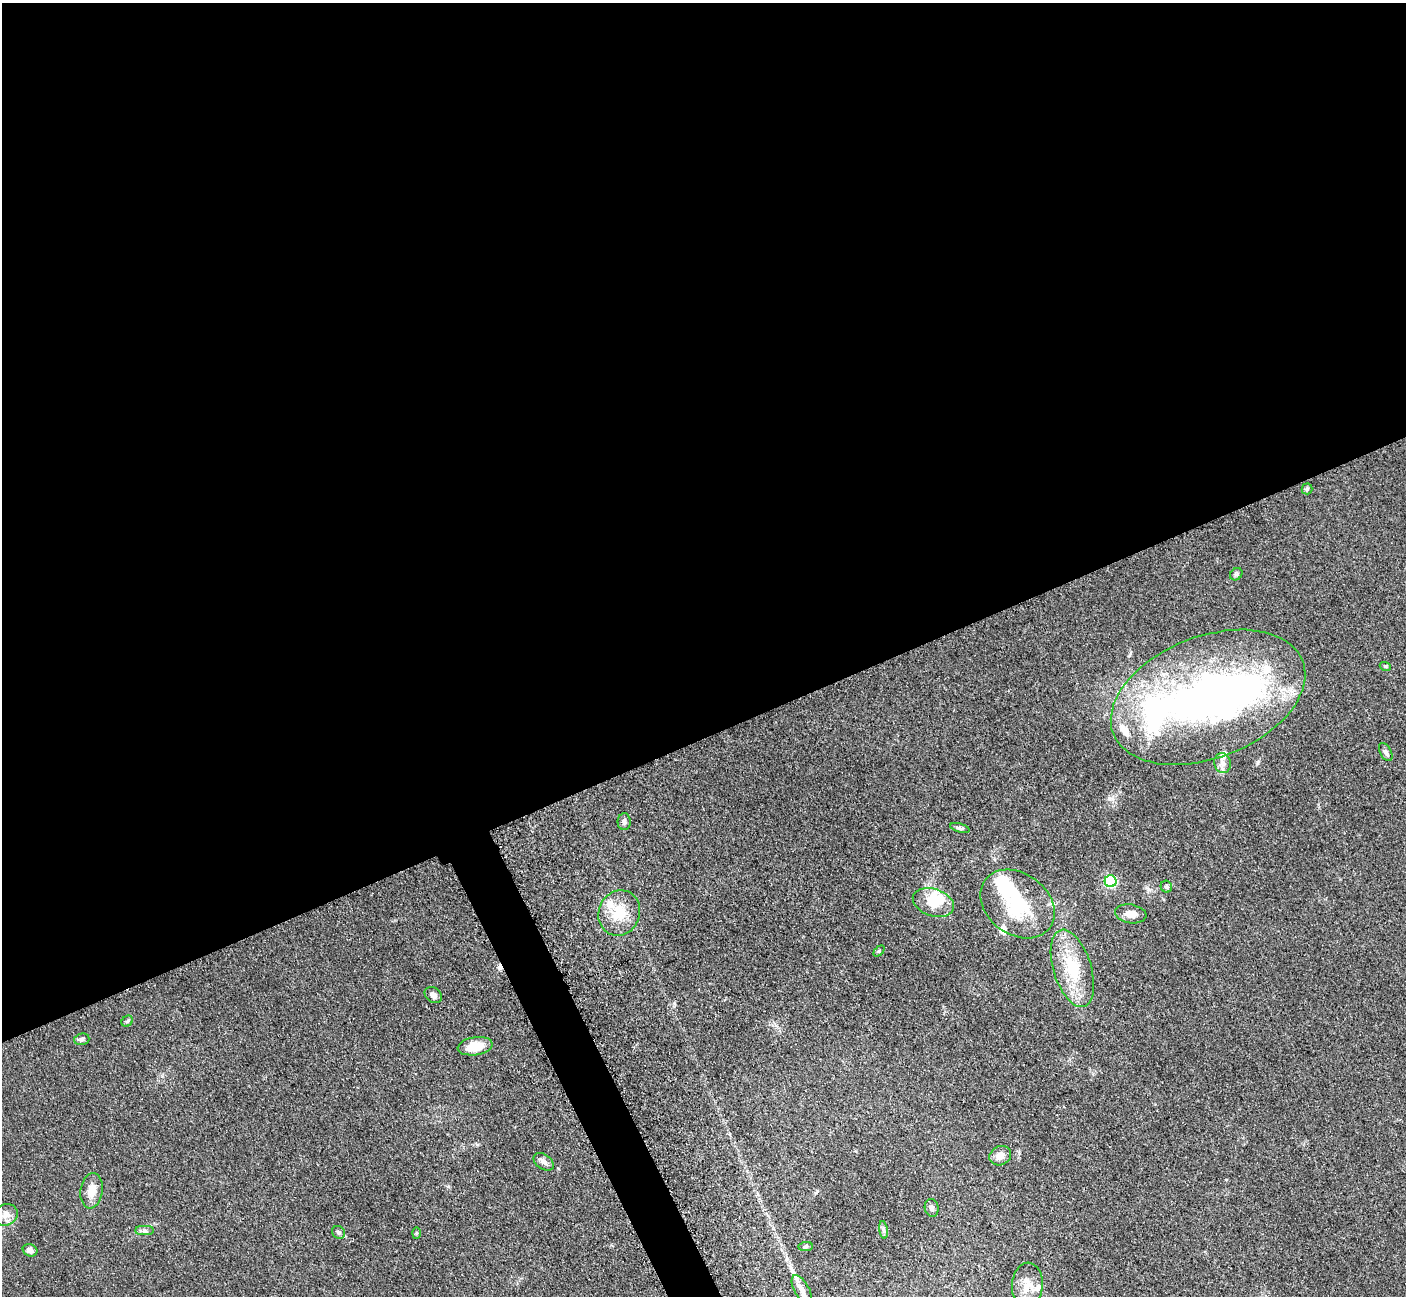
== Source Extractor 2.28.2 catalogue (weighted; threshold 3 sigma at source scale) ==
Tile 2 of 4 x 4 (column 2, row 1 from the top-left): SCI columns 1424-2827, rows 4178-5471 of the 5700 x 5663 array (HDU 1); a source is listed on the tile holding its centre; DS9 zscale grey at full resolution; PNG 1408 x 1298 px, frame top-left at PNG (2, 3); each listed source drawn as its Kron ellipse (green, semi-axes under 4 px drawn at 4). Shown black and unused: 58% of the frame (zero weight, under 3 of 5 exposures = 4% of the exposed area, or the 3 px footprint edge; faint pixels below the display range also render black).
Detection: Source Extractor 2.28.2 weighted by HDU 2 'WHT'; one run over the whole footprint, this tile lists its part. Background 0.0529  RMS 0.0056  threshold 0.0253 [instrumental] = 3 sigma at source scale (4.5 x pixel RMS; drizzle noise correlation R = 1.50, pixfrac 1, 0.05/0.05 arcsec/px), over >= 5 px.
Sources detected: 46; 2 inside a brighter object's white glare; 1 cosmic-ray / hot-pixel residue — neither listed nor drawn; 10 inside a brighter listed object's ellipse — not listed separately; the other 33 listed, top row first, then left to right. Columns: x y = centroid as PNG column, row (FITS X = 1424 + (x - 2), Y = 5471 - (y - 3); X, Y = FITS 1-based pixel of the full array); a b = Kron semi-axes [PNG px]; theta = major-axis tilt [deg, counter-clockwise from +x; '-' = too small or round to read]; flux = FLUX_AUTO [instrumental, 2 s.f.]
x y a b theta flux
1307 489 5 5 - 1
1236 574 7 5 45 1.2
1385 666 5 3 - 0.68
1208 697 101 61 21 260
1386 752 10 5 -62 1.5
1222 763 10 8 -77 3.4
624 822 8 6 89 1.9
960 828 10 4 -16 1.1
1111 881 6 6 - 53
1166 887 6 5 - 1.2
933 903 21 13 -19 12
1017 904 40 30 -37 37
619 913 23 20 67 17
1131 914 16 9 -9 5.1
879 951 6 4 45 0.65
1072 968 40 19 -73 27
433 995 9 7 -36 3
127 1021 6 5 - 0.92
82 1039 8 5 15 1.3
475 1046 18 9 9 10
1000 1156 11 9 27 4.6
544 1162 11 7 -36 2.4
91 1191 18 11 82 7.2
932 1208 9 7 -79 1.7
6 1215 12 10 26 4.2
883 1230 9 4 -81 1.4
144 1231 9 4 0 1.5
338 1232 7 6 - 1.2
416 1233 6 4 88 0.64
806 1246 7 4 7 0.89
30 1250 7 6 - 2.4
1027 1285 22 15 86 8.7
802 1290 16 7 -61 4.5
Unlisted compact peaks at least as high as the median listed source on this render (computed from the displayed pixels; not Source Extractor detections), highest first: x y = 674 1003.